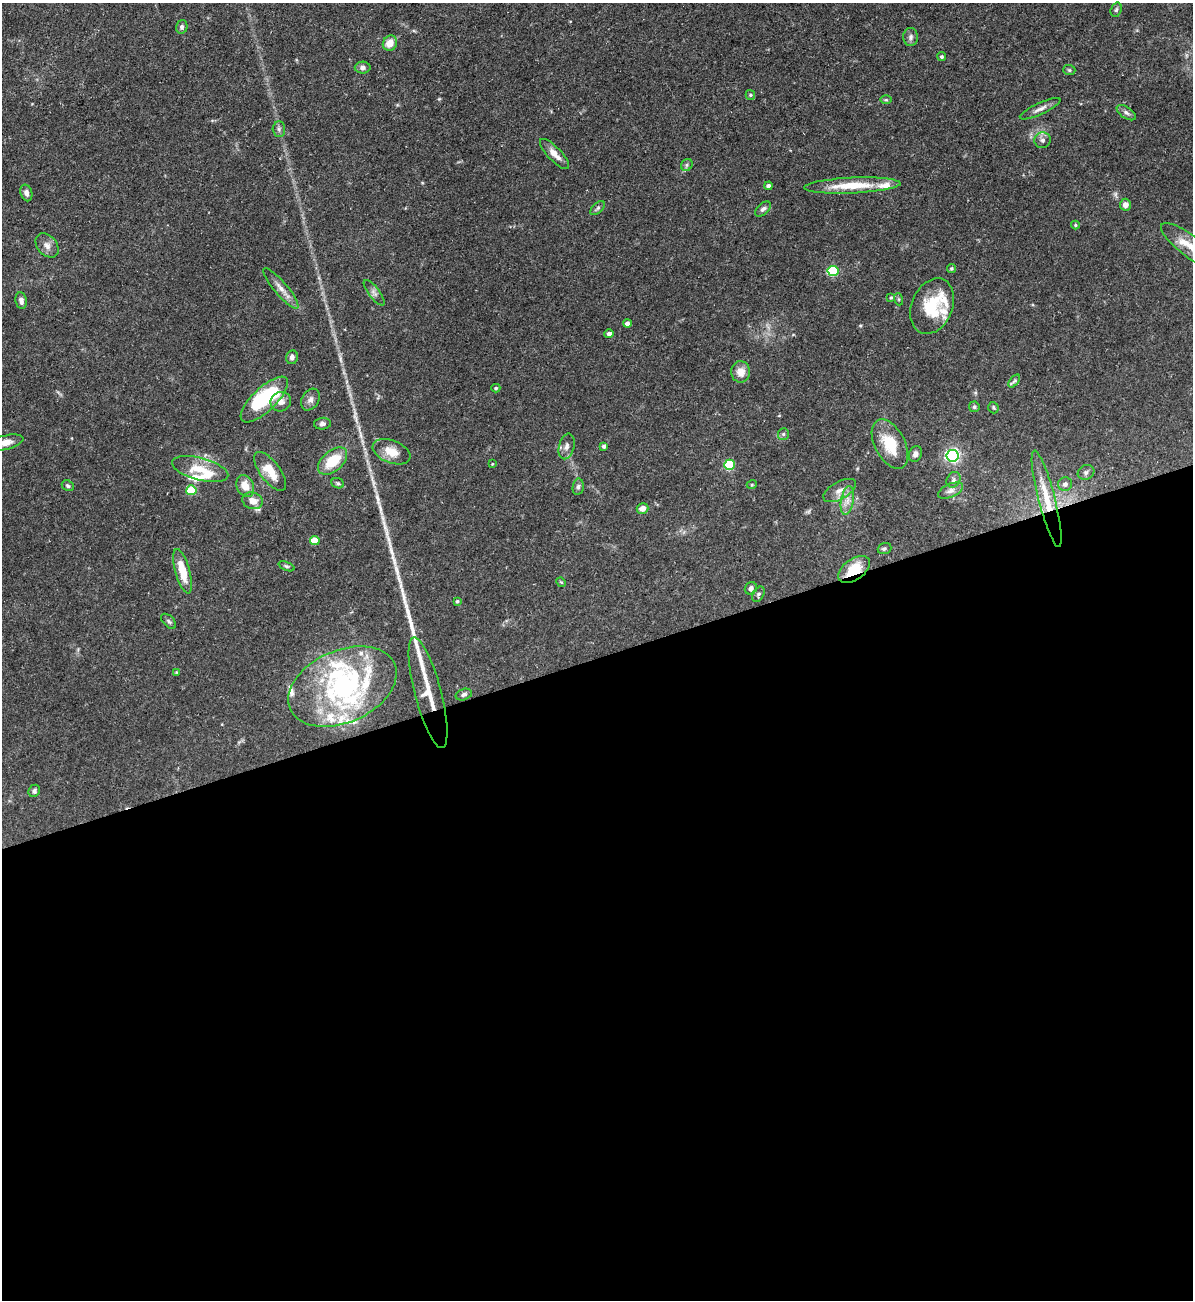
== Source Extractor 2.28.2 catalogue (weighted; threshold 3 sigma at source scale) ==
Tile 15 of 4 x 4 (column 3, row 4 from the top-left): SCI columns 2526-3716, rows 1-1298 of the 5172 x 5191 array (HDU 1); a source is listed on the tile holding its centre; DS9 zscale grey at full resolution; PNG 1195 x 1302 px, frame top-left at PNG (2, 3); each listed source drawn as its Kron ellipse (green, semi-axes under 4 px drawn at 4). Shown black and unused: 50% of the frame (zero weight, under 3 of 5 exposures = <1% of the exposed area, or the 3 px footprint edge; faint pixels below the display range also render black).
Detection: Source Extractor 2.28.2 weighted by HDU 2 'WHT'; one run over the whole footprint, this tile lists its part. Background 0.0757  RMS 0.0041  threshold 0.0185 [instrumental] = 3 sigma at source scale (4.5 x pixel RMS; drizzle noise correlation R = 1.50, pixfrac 1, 0.05/0.05 arcsec/px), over >= 5 px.
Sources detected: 105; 2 inside a brighter object's white glare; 2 long thin detections or spike segments (spike, bleed or trail) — neither listed nor drawn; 14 inside a brighter listed object's ellipse — not listed separately; the other 87 listed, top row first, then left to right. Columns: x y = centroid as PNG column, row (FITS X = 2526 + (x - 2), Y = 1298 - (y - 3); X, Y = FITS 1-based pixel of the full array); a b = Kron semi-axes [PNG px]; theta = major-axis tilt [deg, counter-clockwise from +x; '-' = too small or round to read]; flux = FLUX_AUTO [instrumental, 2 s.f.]
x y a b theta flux
1116 10 7 5 72 0.84
182 27 7 5 74 1.2
911 37 9 7 88 1.4
390 43 8 7 - 4.8
942 57 4 4 - 0.66
363 68 8 6 1 1.4
1069 70 6 5 - 0.65
750 95 5 4 - 0.51
886 100 6 4 0 0.53
1040 109 22 5 24 2.4
1126 113 11 5 -34 1.4
279 129 7 6 - 1.1
1043 140 8 8 - 1.4
554 154 20 7 -46 3.5
687 165 6 5 - 0.89
852 185 48 8 2 13
768 186 4 4 - 1.7
26 193 8 5 -74 1.7
1125 205 6 5 - 2.1
598 208 9 4 43 0.89
763 209 9 5 43 1.2
1075 225 4 4 - 0.48
47 245 13 9 -49 2.7
1192 247 38 11 -37 10
952 268 4 4 - 0.71
833 271 5 5 - 33
281 288 26 6 -50 3.6
374 293 15 5 -52 1.6
891 298 4 3 - 0.44
898 299 6 4 -71 0.57
21 301 8 5 -80 1.6
932 306 29 20 67 17
627 323 4 4 - 2.1
609 334 5 4 - 1.7
292 357 7 6 - 1.4
741 372 10 9 - 4.2
1014 381 8 4 52 0.88
496 388 4 4 - 0.54
264 399 31 11 44 40
310 400 12 8 60 2.1
281 402 10 9 - 2.8
974 407 5 5 - 0.67
993 408 6 5 - 0.62
322 424 8 6 5 1.2
783 434 6 5 - 0.84
5 443 19 7 13 4.9
890 444 26 15 -63 13
567 446 13 7 76 2.2
604 446 4 3 - 1
392 452 20 11 -21 6.4
915 454 8 6 66 1.5
952 456 6 6 - 89
333 461 17 10 41 12
492 464 4 2 - 0.29
729 465 5 5 - 29
200 469 29 11 -15 8.8
270 471 23 10 -54 7.1
1086 472 9 7 30 1.4
953 480 8 6 57 1.2
338 483 6 5 - 0.71
752 484 5 3 - 0.39
1065 484 7 6 - 1.6
68 486 6 5 - 0.74
245 486 11 8 -65 4.8
578 487 8 5 80 0.97
191 490 5 5 - 16
840 490 18 8 29 3.4
950 491 13 6 23 2.1
1047 499 50 8 -76 12
847 500 14 6 80 3
253 501 10 8 -17 3.9
642 508 6 5 - 2.7
315 540 5 4 - 11
884 549 7 5 19 0.76
286 566 8 4 -22 0.72
854 569 18 10 36 11
183 571 23 7 -75 8.7
561 582 5 4 - 0.41
751 588 6 5 - 1.3
758 594 8 5 60 0.91
457 601 4 3 - 0.51
169 621 9 5 -46 0.88
176 672 4 3 - 0.35
342 687 57 36 24 62
428 693 57 13 -75 14
464 695 8 5 19 1.1
34 791 6 5 - 1.1
Overlapping masked pixels (flux is a lower limit): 3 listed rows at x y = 1047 499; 854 569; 428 693
Isophote crosses this tile's border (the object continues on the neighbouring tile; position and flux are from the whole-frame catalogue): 2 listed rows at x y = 1192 247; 5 443